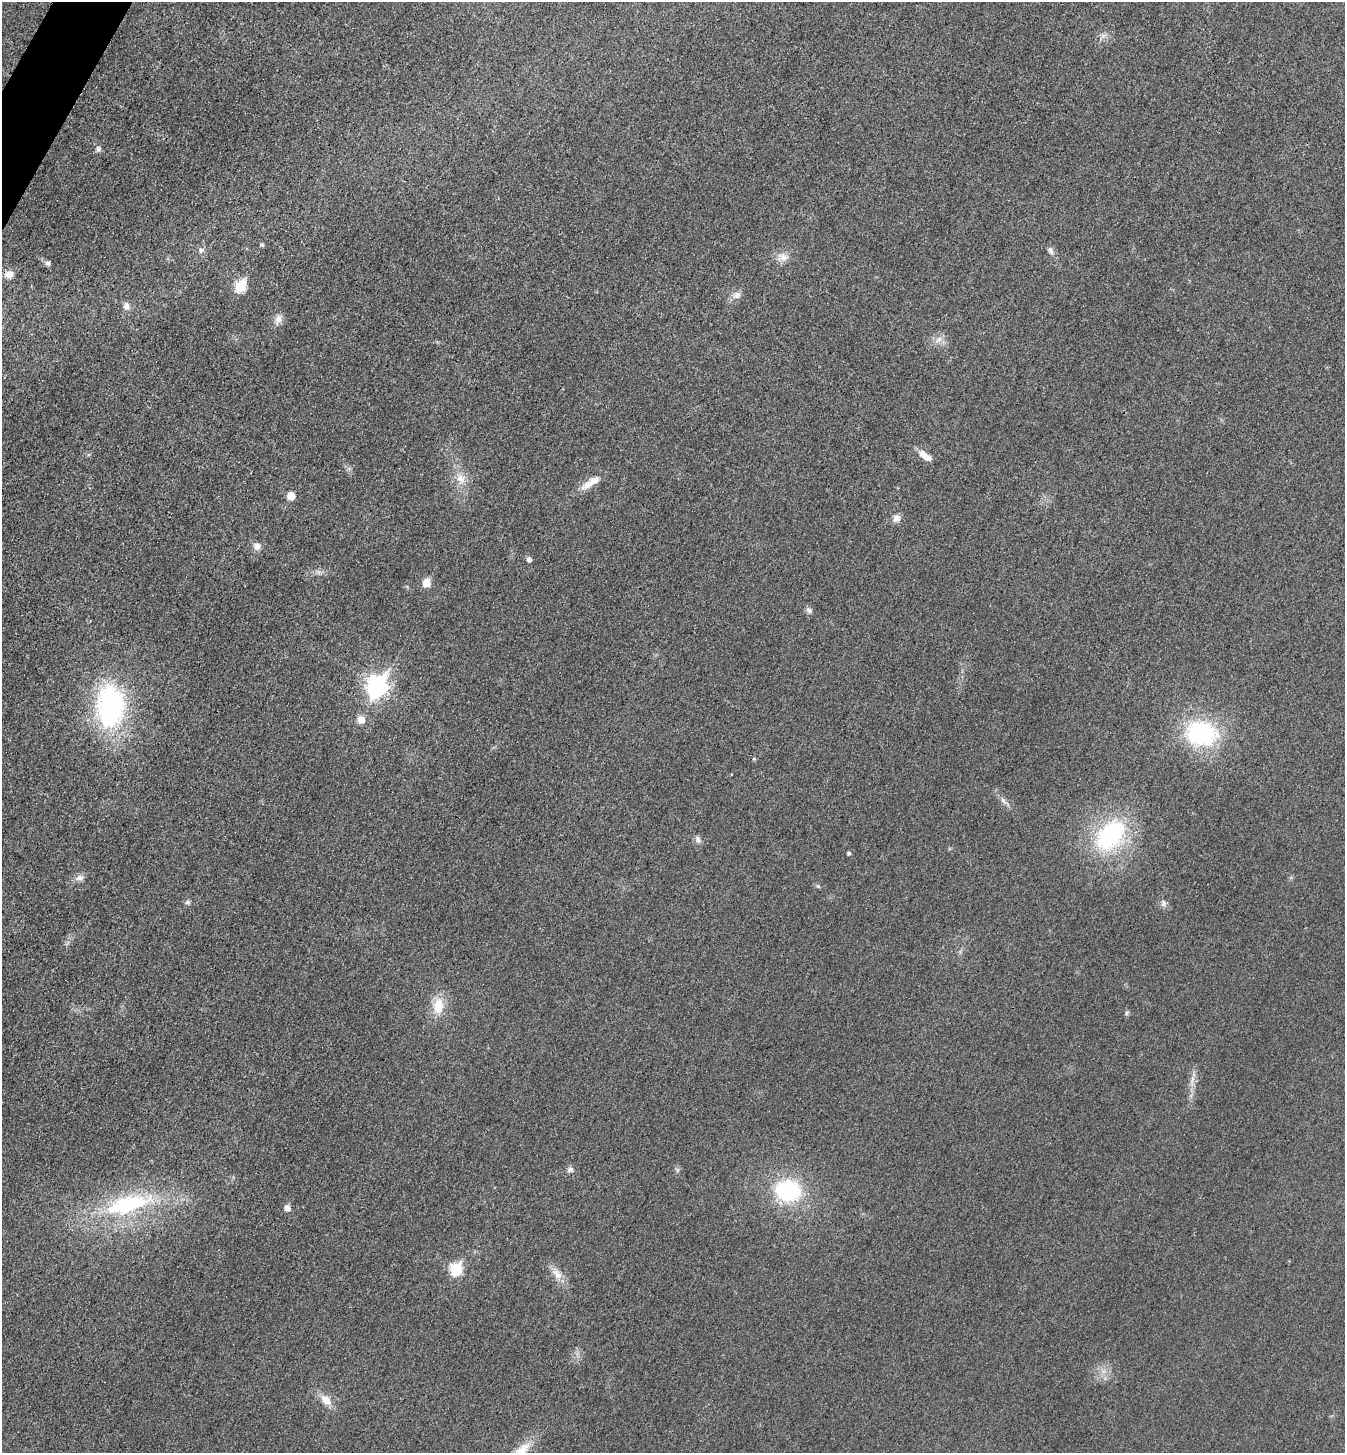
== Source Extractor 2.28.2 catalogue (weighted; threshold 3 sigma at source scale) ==
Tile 11 of 4 x 4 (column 3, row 3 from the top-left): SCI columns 2856-4198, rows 1471-2921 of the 5850 x 5845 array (HDU 1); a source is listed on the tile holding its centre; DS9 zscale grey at full resolution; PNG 1347 x 1455 px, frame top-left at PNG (2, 2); no overlay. Shown black and unused: <1% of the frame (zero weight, under 3 of 4 exposures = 2% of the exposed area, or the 3 px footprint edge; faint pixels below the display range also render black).
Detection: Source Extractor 2.28.2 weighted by HDU 2 'WHT'; one run over the whole footprint, this tile lists its part. Background 0.0192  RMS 0.0054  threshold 0.0243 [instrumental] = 3 sigma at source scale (4.5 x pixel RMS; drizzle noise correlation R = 1.50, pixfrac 1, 0.05/0.05 arcsec/px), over >= 5 px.
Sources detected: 43; all 43 listed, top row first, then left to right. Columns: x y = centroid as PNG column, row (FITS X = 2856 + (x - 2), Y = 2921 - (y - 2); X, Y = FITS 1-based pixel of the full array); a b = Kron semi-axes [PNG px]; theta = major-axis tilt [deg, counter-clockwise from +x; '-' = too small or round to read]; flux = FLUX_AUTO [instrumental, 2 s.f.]
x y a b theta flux
98 149 8 6 89 1.6
262 245 4 4 - 0.94
201 250 8 7 - 1.9
1051 250 11 6 -68 2
783 257 14 10 -35 4.3
48 263 8 5 -19 1.4
9 274 11 9 9 4
240 286 7 6 - 33
737 295 11 9 24 2.9
126 306 11 8 -88 2.5
278 319 13 9 75 3.4
938 340 13 6 34 2.7
925 456 18 7 -38 5.3
461 479 14 11 -61 6.1
591 483 30 9 34 7.1
291 496 5 5 - 9.5
896 518 10 9 - 2.9
257 546 8 8 - 3
529 559 5 5 - 1.9
426 583 6 5 - 11
809 610 9 6 -44 1.7
377 686 10 8 63 240
111 706 48 29 89 92
361 720 8 7 - 4.9
1201 734 28 21 -11 63
754 759 4 4 - 0.56
1003 800 10 5 -55 1.8
1110 835 39 26 48 58
698 839 10 7 -78 1.9
849 853 4 4 - 1.1
80 878 12 8 10 2.5
188 902 7 5 -1 1.2
1163 903 9 7 80 1.8
438 1006 22 14 88 11
1126 1013 7 4 89 0.91
1192 1079 10 4 77 2.1
570 1169 8 7 - 1.8
788 1191 23 19 -15 50
128 1205 69 24 16 62
287 1208 7 6 - 2.7
456 1269 7 6 - 39
557 1274 18 9 -41 5.3
326 1400 15 10 -43 5.9